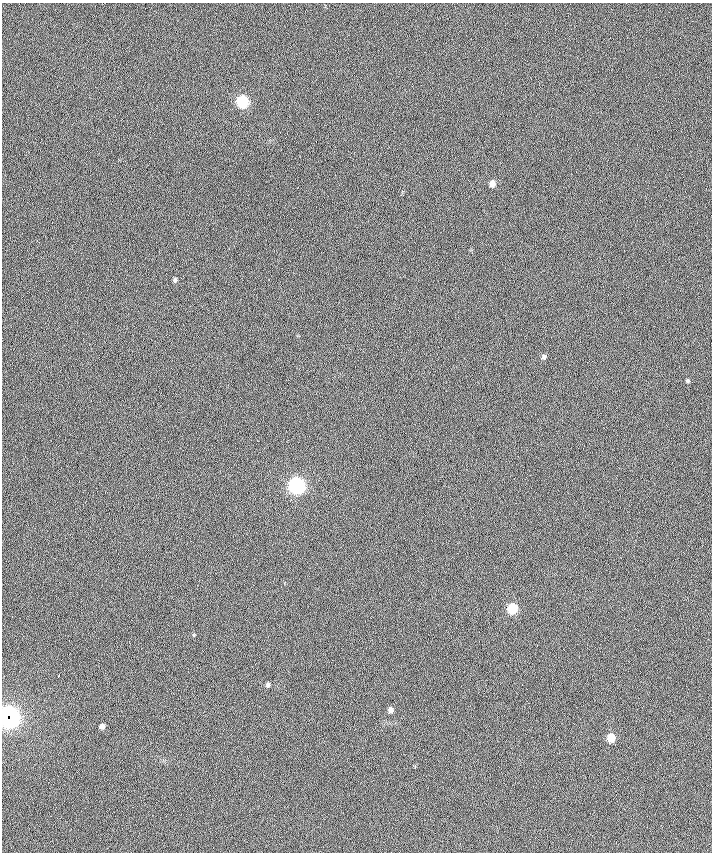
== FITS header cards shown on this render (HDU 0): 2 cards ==
NAXIS1  =                  710 /
NAXIS2  =                  850 /

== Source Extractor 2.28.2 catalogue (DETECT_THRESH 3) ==
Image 710 x 850 px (HDU 0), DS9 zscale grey, 1 PNG px = 1 image px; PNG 714 x 854 px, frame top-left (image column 1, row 850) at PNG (2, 3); no overlay
Background 0.224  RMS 14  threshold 41.2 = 3 sigma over >= 5 px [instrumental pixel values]
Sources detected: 13; all 13 listed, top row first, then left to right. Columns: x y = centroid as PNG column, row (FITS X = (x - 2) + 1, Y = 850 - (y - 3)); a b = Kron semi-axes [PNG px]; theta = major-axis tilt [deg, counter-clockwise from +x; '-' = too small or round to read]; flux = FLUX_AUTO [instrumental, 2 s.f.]
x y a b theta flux
242 102 7 6 - 87000
492 184 7 6 - 6200
175 280 6 5 - 2000
544 357 7 6 - 2500
688 381 6 5 - 1400
297 486 7 7 - 270000
512 609 6 6 - 43000
58 675 4 2 - 1400
268 685 6 4 78 2300
390 710 6 6 - 4100
9 717 10 9 - 470000
102 726 6 5 - 3600
611 738 6 6 - 19000
At the frame edge (FLAGS 8, measured only in part): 1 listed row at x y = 9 717